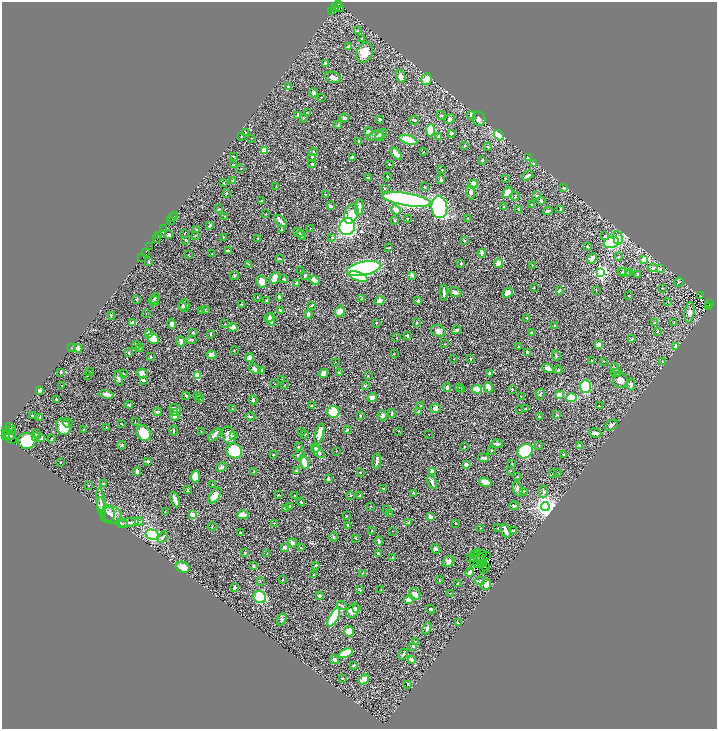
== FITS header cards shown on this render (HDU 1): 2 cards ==
NAXIS1  =                 1430
NAXIS2  =                 1453

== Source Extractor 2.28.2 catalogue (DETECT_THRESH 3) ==
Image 1430 x 1453 px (HDU 1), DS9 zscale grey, zoomed out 1/2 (1 PNG px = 2 x 2 image px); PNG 719 x 731 px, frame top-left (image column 2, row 1453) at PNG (2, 2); each listed source drawn as its Kron ellipse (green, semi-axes under 4 px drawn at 4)
Background 0.457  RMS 0.024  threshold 0.0726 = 3 sigma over >= 5 px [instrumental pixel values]
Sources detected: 529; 49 cannot appear on this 1/2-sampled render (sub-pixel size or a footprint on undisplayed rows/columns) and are neither listed nor drawn; the other 480 listed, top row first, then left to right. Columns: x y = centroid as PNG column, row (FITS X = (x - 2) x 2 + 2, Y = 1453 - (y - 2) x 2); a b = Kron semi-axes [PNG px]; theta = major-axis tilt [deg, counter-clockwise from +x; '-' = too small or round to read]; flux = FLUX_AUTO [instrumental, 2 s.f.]
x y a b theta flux
338 4 3 1 - 110
335 7 2 2 - 11
339 8 5 3 - 180
332 11 2 1 - 1.8
358 30 4 2 - 3.1
362 38 3 2 - 3.8
348 47 3 2 - 23
365 53 10 8 68 48
325 63 4 3 - 4.6
401 76 7 4 -67 17
333 77 8 5 -20 19
426 79 6 5 - 33
288 87 4 2 - 5.1
313 93 4 4 - 13
321 97 2 1 - 1.6
307 112 2 2 - 2
298 115 4 2 - 6.3
441 115 4 2 - 3.6
472 116 5 3 - 17
303 118 3 2 - 2.6
344 118 5 4 - 8.2
380 119 4 2 - 6
450 119 5 4 - 9.9
479 119 7 6 - 18
414 120 5 2 - 6.2
338 125 4 2 - 3.2
430 130 6 4 86 150
245 132 3 2 - 1.7
368 132 4 3 - 33
451 134 4 3 - 6.8
377 135 10 4 21 21
499 135 6 4 -49 130
241 136 3 1 - 1.7
380 137 5 3 - 5.7
439 137 3 3 - 17
251 138 2 2 - 1.8
408 140 9 4 -17 86
359 141 3 3 - 5.6
464 145 2 2 - 1.7
488 147 3 3 - 4.3
264 150 3 3 - 59
313 152 4 3 - 6
423 152 2 1 - 1.6
396 154 7 3 -52 29
234 157 4 2 - 2.9
312 157 3 2 - 9.1
352 157 4 2 - 3.4
528 158 3 2 - 4
482 160 3 2 - 4.9
233 164 2 2 - 1.9
312 164 3 2 - 6.5
389 164 2 1 - 2.8
534 164 3 3 - 8.2
241 169 2 1 - 1.4
442 170 3 2 - 1.8
388 176 2 2 - 3.5
527 176 6 3 33 11
369 178 3 2 - 4.6
505 178 2 2 - 3.9
233 180 2 2 - 16
441 180 3 2 - 15
224 183 2 2 - 2.4
473 184 5 3 - 61
276 186 2 2 - 2
425 187 3 2 - 2.1
384 188 2 2 - 3
564 188 3 2 - 2.6
471 192 7 4 -82 14
507 192 6 4 51 27
227 194 3 2 - 2.5
325 194 2 2 - 1.5
515 196 4 2 - 3.6
537 196 3 2 - 3.9
407 199 24 6 -9 1000
261 201 4 2 - 8.6
541 201 4 3 - 5.9
532 204 2 2 - 2.2
331 206 4 3 - 7.5
359 207 8 3 86 23
439 207 11 8 -83 1100
504 207 3 2 - 2
218 209 3 2 - 2.2
560 209 4 2 - 4.8
396 210 5 3 - 35
518 210 4 3 - 4.9
548 211 4 3 - 11
266 214 2 2 - 2
351 214 10 6 68 34
174 216 3 1 - 46
225 216 4 2 - 2.5
172 218 3 2 - 110
468 218 2 2 - 1.9
408 219 2 2 - 2.1
170 221 2 1 - 96
280 221 8 3 -43 17
395 221 2 2 - 5
210 225 2 2 - 8.5
347 227 8 7 - 640
310 228 2 2 - 2.5
164 229 2 1 - 3.6
197 229 3 3 - 4.7
281 229 4 2 - 3
185 233 2 2 - 1.6
298 233 5 2 - 3.4
169 235 3 2 - 13
301 235 5 3 - 6.6
158 236 2 1 - 8.5
195 236 2 2 - 1.6
604 236 3 2 - 3.8
223 237 2 2 - 1.6
332 237 3 2 - 2.8
157 238 2 1 - 32
258 238 2 2 - 1.7
618 238 7 4 -83 18
186 241 3 2 - 2.4
464 241 2 2 - 11
611 242 8 5 18 160
150 246 2 1 - 41
587 247 3 2 - 4.5
389 248 3 2 - 4.9
228 251 3 2 - 8.4
145 252 4 2 - 220
482 253 4 3 - 10
188 254 2 2 - 2.1
212 254 3 2 - 2.2
618 257 3 3 - 4.7
142 258 3 2 - 13
279 258 4 2 - 3
592 258 6 3 49 33
643 260 3 3 - 48
149 262 4 2 - 3.2
461 263 2 2 - 3.7
498 263 5 4 - 29
249 264 3 3 - 2.5
532 265 2 2 - 1.6
364 268 17 7 12 1200
653 268 5 4 - 12
660 268 3 2 - 8.5
300 271 2 2 - 1.9
622 272 3 2 - 6.1
625 272 6 3 -13 10
601 273 3 3 - 890
630 273 3 2 - 2.3
638 274 3 2 - 8.7
305 275 3 2 - 7.2
412 275 2 2 - 39
234 276 4 3 - 4.2
358 277 10 4 -21 100
275 278 6 3 65 73
284 279 4 3 - 4.6
314 280 5 3 - 21
262 282 6 5 - 41
679 282 5 3 - 5.4
297 283 3 3 - 5.2
534 288 3 2 - 1.9
663 288 2 2 - 1.9
596 290 2 1 - 1.8
559 291 3 3 - 5.9
455 292 6 4 -26 9.9
444 293 8 2 90 15
507 293 6 4 45 30
629 295 3 2 - 3.9
700 296 3 2 - 0.7
258 297 2 1 - 2.3
279 297 3 2 - 4.9
155 298 6 3 45 5.8
136 299 3 2 - 2.3
361 299 4 2 - 3.2
267 300 4 3 - 5.5
154 301 5 3 - 6
379 301 5 3 - 21
418 301 4 3 - 4.9
668 301 3 2 - 2
242 304 3 2 - 2.3
710 304 2 1 - 36
184 305 7 5 -90 12
311 305 4 2 - 4.1
182 306 4 3 - 6.2
708 307 2 1 - 4.6
205 310 2 2 - 3.2
201 311 3 2 - 2.5
280 311 3 2 - 2.8
340 311 6 5 - 31
690 312 10 5 84 26
146 314 2 1 - 1.2
308 314 4 3 - 12
111 315 3 2 - 3.1
269 318 5 3 - 9.4
526 318 3 2 - 1.8
271 320 6 4 -84 19
133 323 4 2 - 39
376 323 2 2 - 3.4
417 323 3 2 - 4.1
655 323 2 2 - 6.3
674 323 4 3 - 3.7
172 324 5 3 - 15
225 324 2 1 - 1.7
555 325 2 2 - 3
233 327 5 3 - 15
456 330 4 4 - 6
438 331 7 5 -22 18
658 331 3 2 - 3.2
193 333 2 2 - 4.7
532 333 2 2 - 6.6
149 334 4 3 - 21
210 334 4 2 - 3.2
407 336 3 2 - 6.2
397 338 2 2 - 1.6
153 339 6 5 - 57
632 339 3 2 - 2
191 340 5 3 - 11
181 341 5 3 - 14
444 344 2 2 - 1.6
136 345 4 3 - 4.7
599 345 4 3 - 33
518 347 2 2 - 1.8
676 347 4 3 - 20
71 348 3 2 - 2
78 348 4 3 - 28
140 348 4 3 - 4.5
234 350 2 2 - 1.7
527 352 3 2 - 9.4
129 353 3 3 - 3.6
394 354 2 2 - 1.3
211 355 5 4 - 31
556 355 5 2 - 4
151 357 3 2 - 4.3
249 358 4 4 - 17
454 359 2 1 - 1.5
471 359 2 2 - 9.1
592 360 2 2 - 2
335 362 2 1 - 1.3
604 362 2 2 - 1.6
663 362 3 2 - 3.5
548 368 6 3 -27 21
615 368 6 3 -56 5.9
255 369 6 4 -38 16
261 370 3 3 - 4.8
558 370 4 3 - 5
90 371 2 1 - 1.5
61 372 3 2 - 3.2
123 373 2 2 - 1.6
142 373 6 4 -14 20
323 373 5 4 - 21
339 373 3 2 - 5.7
490 373 3 3 - 8.2
616 373 5 2 - 3.6
87 375 3 1 - 2.4
197 376 3 3 - 140
368 376 3 2 - 2.2
119 378 8 4 -78 11
282 379 2 2 - 1.5
143 380 3 3 - 8.8
620 380 8 7 - 24
274 384 2 1 - 1.4
631 384 6 4 84 9.8
61 385 2 2 - 1.2
285 385 2 1 - 1.9
365 385 3 3 - 4.1
459 387 2 2 - 1.8
489 387 5 3 - 26
585 387 6 5 - 260
447 388 4 3 - 9.9
462 389 2 2 - 5.6
477 389 5 3 - 72
512 389 3 2 - 2.2
40 390 3 3 - 15
107 394 7 3 -13 23
540 394 5 3 - 5.6
197 395 2 2 - 3.2
559 395 3 3 - 40
186 396 3 2 - 6
521 396 2 1 - 1.3
199 398 3 2 - 2
372 398 5 4 - 19
572 398 5 4 - 180
56 399 2 2 - 5.8
253 400 4 3 - 9.9
129 405 4 4 - 4.9
311 405 2 2 - 3.4
421 406 2 2 - 2.2
599 406 2 2 - 1.7
435 408 5 4 - 17
175 409 6 2 -21 15
233 409 3 2 - 2.8
525 409 2 2 - 2.1
519 410 2 1 - 1.4
157 412 4 3 - 11
333 412 6 6 - 150
418 412 3 2 - 5.6
174 413 3 3 - 4
392 413 4 2 - 4.8
32 415 3 2 - 3.8
360 415 3 2 - 2.5
382 415 5 5 - 10
556 415 3 3 - 5.9
175 416 4 4 - 11
250 416 5 3 - 5.5
539 416 3 2 - 3.2
39 418 4 2 - 4.4
135 422 2 2 - 1.4
68 423 5 3 - 7.3
121 423 2 2 - 3
611 425 7 3 35 9.8
9 426 2 1 - 52
63 427 8 7 - 59
106 427 3 2 - 1.8
83 429 3 2 - 2
12 430 3 2 - 61
174 430 5 2 - 5.7
347 430 3 3 - 5.6
6 431 2 1 - 72
399 431 3 2 - 1.7
201 432 2 1 - 1.2
302 432 2 2 - 1.7
37 433 3 2 - 2.4
144 433 8 6 -53 85
595 433 6 3 -17 11
320 434 10 3 76 55
429 434 2 1 - 1.8
9 435 7 2 -18 180
215 435 8 3 47 17
229 435 9 6 -69 32
233 435 4 3 - 4.9
305 435 3 2 - 1.7
6 436 2 1 - 140
36 436 3 2 - 8.8
10 438 7 3 -24 100
42 438 4 3 - 4.1
51 439 3 2 - 5.3
27 441 9 8 - 180
497 444 6 2 1 8.4
121 445 4 2 - 3.5
539 445 3 2 - 1.6
579 446 4 3 - 6.4
298 447 3 3 - 4.8
464 447 2 2 - 5.5
315 448 4 2 - 4.6
492 450 3 2 - 4.4
234 451 8 7 - 190
337 451 3 2 - 1.5
525 451 8 6 33 200
318 452 8 3 -41 16
564 454 2 2 - 4.6
273 455 2 2 - 2.5
299 455 6 3 27 14
483 458 5 3 - 12
148 461 3 2 - 3.7
377 461 7 2 84 14
60 462 2 1 - 2.1
304 462 7 3 -72 69
466 464 4 3 - 8.9
512 464 2 1 - 2.6
222 467 6 4 28 7.7
297 470 3 3 - 3.6
432 471 4 3 - 19
510 471 3 2 - 1.6
137 472 4 3 - 13
253 472 2 2 - 2.2
360 472 2 2 - 3.8
558 472 2 1 - 1.2
552 474 2 1 - 0.99
195 477 6 5 - 48
517 477 2 2 - 3.3
328 479 3 3 - 9.6
432 482 7 3 -70 11
485 482 6 3 -15 33
104 484 2 2 - 7.4
213 484 3 2 - 2.5
88 486 2 1 - 1.7
383 489 3 2 - 2
518 489 8 4 -66 16
188 490 3 3 - 3.5
524 491 3 3 - 3.5
543 492 6 3 88 8.8
414 493 3 2 - 3.4
278 495 3 2 - 2.3
351 495 2 2 - 4.7
359 495 4 3 - 3.3
215 496 9 4 53 33
295 496 2 2 - 3.3
175 499 8 3 -69 23
101 500 12 3 -84 13
301 502 4 2 - 3.2
289 506 3 2 - 5.8
371 506 2 2 - 1.9
514 506 5 2 - 6.4
545 506 4 4 - 3000
101 507 10 4 -80 13
286 509 3 2 - 9.4
386 509 3 2 - 2.5
165 512 2 2 - 2.7
108 513 8 6 -77 16
389 513 3 2 - 2
111 515 10 8 8 29
193 515 3 2 - 70
243 515 6 3 2 53
346 516 2 2 - 3.2
430 517 3 2 - 22
140 521 4 2 - 5.1
122 523 6 3 -16 7.6
129 523 10 3 7 12
274 523 2 2 - 1.9
409 523 3 2 - 9.6
456 523 2 2 - 2.6
348 525 3 2 - 3.3
212 527 4 2 - 2.5
481 528 2 1 - 1.7
498 528 2 1 - 1.2
514 530 4 2 - 9.3
372 531 3 2 - 2.5
392 531 2 2 - 1.5
506 531 7 2 -69 21
240 533 2 2 - 5.3
152 534 6 5 - 230
163 537 6 3 59 9.3
334 537 4 3 - 6.7
356 538 2 2 - 2.1
379 541 4 3 - 16
292 543 5 2 - 14
285 547 3 3 - 16
301 548 3 2 - 3
436 549 5 4 - 11
245 553 3 2 - 2.9
267 553 3 2 - 1.5
477 553 3 1 - 0.78
379 554 2 2 - 12
474 554 2 1 - 1.8
482 554 2 1 - 2.6
486 555 2 1 - 1.1
480 556 2 1 - 2.6
471 557 2 1 - 1.1
393 558 3 3 - 7.2
473 559 2 1 - 0.056
474 561 2 1 - 0.67
449 562 6 5 - 18
478 563 2 1 - 1.7
484 564 3 2 - 1.2
316 565 3 2 - 4.4
482 565 2 2 - 4.6
254 566 2 2 - 26
485 566 2 1 - 1.3
183 567 7 5 -24 44
483 569 3 1 - 8.1
470 572 4 2 - 9.5
363 573 3 2 - 3.1
314 575 3 2 - 3.6
282 580 2 2 - 3.5
439 580 2 1 - 1.9
480 581 5 3 - 9
260 582 3 2 - 2
457 583 2 2 - 2.8
486 585 5 5 - 34
234 588 4 2 - 13
360 590 3 2 - 1.8
381 590 2 1 - 1.3
450 593 3 1 - 3.1
415 594 6 5 - 25
319 596 4 3 - 7.5
260 597 6 5 - 150
409 600 5 4 - 31
342 605 5 3 - 6
357 608 3 3 - 4.5
431 609 4 2 - 3.2
353 611 8 5 58 35
334 617 10 4 61 340
282 619 6 4 65 8.8
458 623 3 3 - 3.2
427 628 6 3 66 8.5
349 631 5 5 - 36
415 641 2 2 - 1.3
413 646 3 3 - 6.3
346 653 7 4 24 120
403 654 6 3 63 7.2
335 660 4 2 - 20
411 660 3 2 - 15
354 665 3 2 - 5
342 678 2 2 - 2.6
364 679 6 3 37 55
408 684 3 2 - 2.6
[49 sub-pixel or undisplayed-footprint detections neither listed nor drawn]